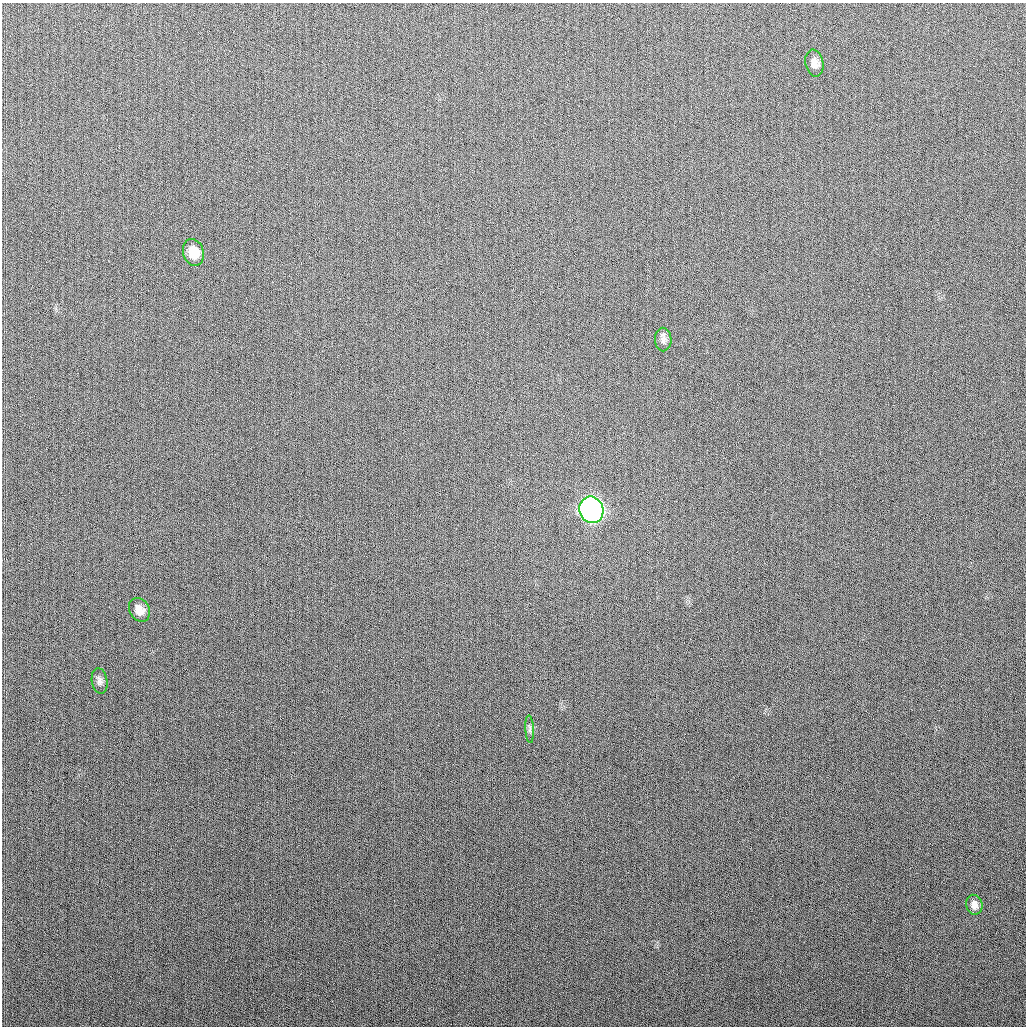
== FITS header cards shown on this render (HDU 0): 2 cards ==
NAXIS1  =                 1024
NAXIS2  =                 1024

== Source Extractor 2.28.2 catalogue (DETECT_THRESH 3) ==
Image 1024 x 1024 px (HDU 0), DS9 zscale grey, 1 PNG px = 1 image px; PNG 1028 x 1028 px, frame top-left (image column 1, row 1024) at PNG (2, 3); each listed source drawn as its Kron ellipse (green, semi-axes under 4 px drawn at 4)
Background 267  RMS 10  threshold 31.4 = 3 sigma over >= 5 px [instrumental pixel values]
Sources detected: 8; all 8 listed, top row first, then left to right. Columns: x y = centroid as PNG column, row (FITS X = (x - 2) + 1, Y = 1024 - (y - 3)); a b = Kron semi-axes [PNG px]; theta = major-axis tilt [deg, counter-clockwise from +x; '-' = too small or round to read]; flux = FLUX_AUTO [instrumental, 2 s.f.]
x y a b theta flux
814 63 13 9 -79 5000
193 252 13 10 -73 14000
663 340 12 8 -89 3300
591 510 13 12 - 490000
139 610 12 10 -58 7200
100 681 13 7 -81 3400
530 729 14 4 -87 2000
974 905 10 8 -75 4600